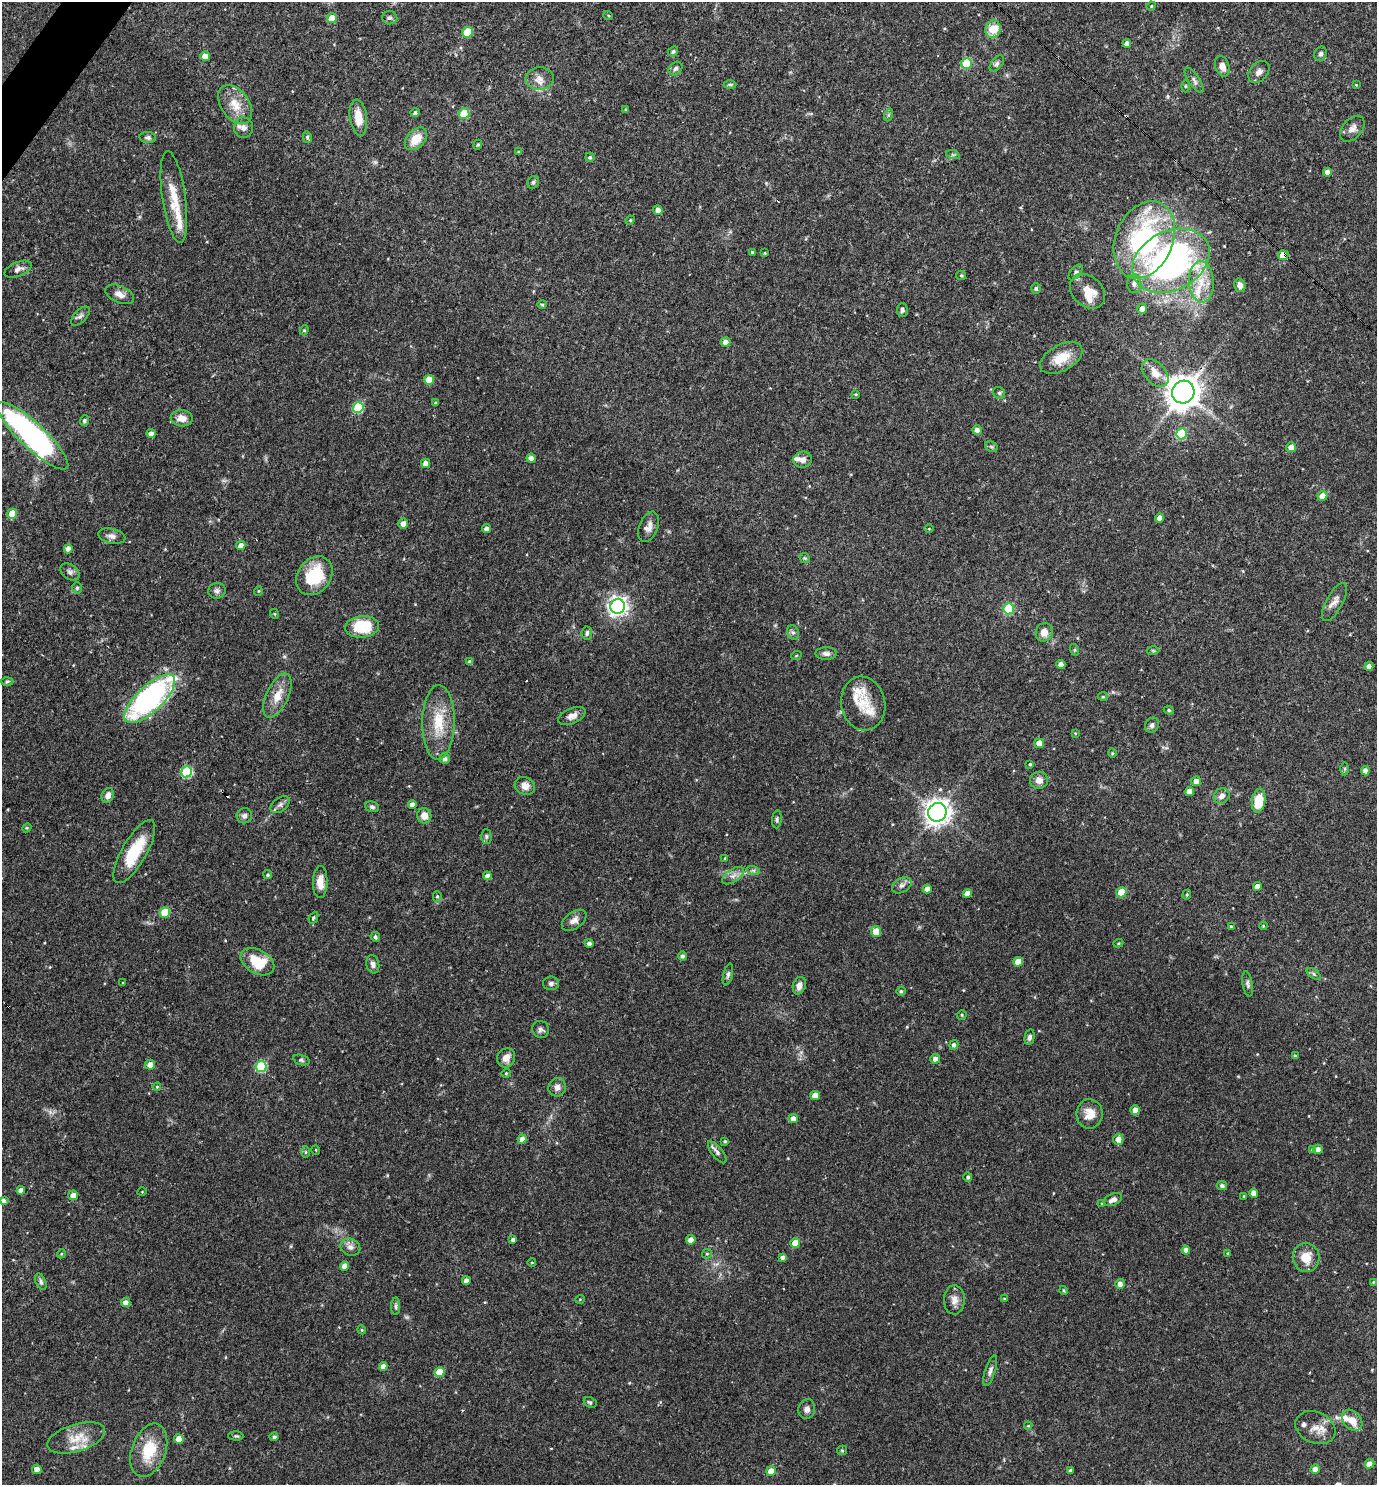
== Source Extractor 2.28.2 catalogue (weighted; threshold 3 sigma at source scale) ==
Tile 11 of 4 x 4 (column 3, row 3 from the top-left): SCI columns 2897-4271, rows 1484-2966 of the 5935 x 5931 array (HDU 1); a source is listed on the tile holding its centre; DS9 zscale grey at full resolution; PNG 1379 x 1487 px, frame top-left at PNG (2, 2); each listed source drawn as its Kron ellipse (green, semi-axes under 4 px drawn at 4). Shown black and unused: <1% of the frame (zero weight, under 3 of 4 exposures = <1% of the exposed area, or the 3 px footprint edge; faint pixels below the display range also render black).
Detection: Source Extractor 2.28.2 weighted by HDU 2 'WHT'; one run over the whole footprint, this tile lists its part. Background 0.055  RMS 0.0032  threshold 0.0145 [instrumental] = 3 sigma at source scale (4.5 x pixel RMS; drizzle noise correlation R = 1.50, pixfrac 1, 0.05/0.05 arcsec/px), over >= 5 px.
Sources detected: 270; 1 too faint to see at this stretch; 1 inside a brighter object's white glare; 3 cosmic-ray / hot-pixel residue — neither listed nor drawn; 11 inside a brighter listed object's ellipse — not listed separately; the other 254 listed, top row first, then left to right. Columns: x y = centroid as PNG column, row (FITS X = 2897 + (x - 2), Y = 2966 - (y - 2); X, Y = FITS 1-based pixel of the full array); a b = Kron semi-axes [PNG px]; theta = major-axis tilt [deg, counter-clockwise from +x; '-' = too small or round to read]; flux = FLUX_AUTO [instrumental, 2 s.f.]
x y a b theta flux
1151 6 5 4 - 0.36
608 15 5 3 - 0.33
332 18 5 5 - 5.2
390 18 7 6 - 0.83
993 29 9 7 75 7
468 32 5 5 - 11
1127 43 4 4 - 1.4
673 51 5 4 - 0.64
1321 54 7 6 - 0.86
205 56 5 4 - 2.4
967 63 5 5 - 16
997 64 9 5 53 0.84
1222 66 10 7 -70 2.4
676 68 8 6 44 0.88
1259 72 12 9 49 1.8
540 79 14 11 3 2.8
1194 80 15 5 -56 1.2
730 84 6 4 0 0.46
1356 85 3 3 - 0.27
1185 86 6 4 90 0.4
235 104 22 14 -54 5.6
626 110 4 3 - 0.41
415 113 4 4 - 0.68
464 114 5 5 - 12
888 115 6 4 71 0.56
358 118 18 8 -83 5.2
243 128 10 9 - 1.7
1352 129 15 9 49 2.2
148 137 8 5 -5 0.93
307 137 6 4 -77 0.49
416 139 13 8 46 5.9
478 145 5 4 - 0.39
519 152 4 3 - 0.49
953 155 7 4 -18 0.55
590 157 4 4 - 0.55
1328 172 4 4 - 1.8
533 182 6 5 - 0.71
174 197 46 11 -82 8.8
658 210 5 4 - 1.6
630 220 5 4 - 0.41
1144 240 40 28 67 57
752 252 4 4 - 0.58
765 253 3 3 - 0.31
1283 255 5 5 - 4
1171 261 41 29 27 110
18 269 14 7 23 1.5
1075 272 9 5 51 0.81
961 275 5 4 - 0.38
1201 282 21 12 -87 7.1
1134 284 9 7 -86 1.3
1240 285 7 5 -74 1.5
1036 289 5 5 - 0.73
1087 291 20 15 -43 6.1
120 294 15 8 -24 2.3
542 304 5 3 - 0.39
1142 309 5 5 - 2.1
902 310 7 5 88 0.74
80 316 12 6 46 1
304 330 5 4 - 0.43
725 342 5 5 - 2.1
1061 358 23 13 29 6.8
1155 373 16 10 -48 3.7
429 380 5 5 - 5.7
1183 392 11 11 - 500
999 393 6 5 - 0.62
856 394 4 3 - 0.3
435 403 4 3 - 0.4
358 407 5 5 - 19
182 418 11 8 -5 2.8
84 421 5 4 - 0.62
977 430 5 4 - 1.6
151 434 4 4 - 2
1182 434 5 5 - 17
33 436 47 12 -43 85
991 447 7 5 -30 0.56
1291 447 5 5 - 2.1
531 458 4 4 - 1.8
803 460 9 8 - 1.7
426 463 5 4 - 1.7
1322 496 5 4 - 2.7
12 514 5 5 - 7.6
1160 518 4 4 - 2.2
403 523 5 4 - 1.8
649 527 16 9 67 2.2
486 529 4 4 - 1.2
929 529 5 3 - 0.28
112 536 14 7 -11 1.6
241 546 5 4 - 2.4
68 549 4 4 - 2.1
805 558 5 4 - 0.38
70 572 10 7 -37 1.1
314 576 21 16 52 14
77 588 5 5 - 0.62
217 591 9 8 - 1.1
258 591 5 3 - 0.25
1334 602 21 8 61 2.3
618 606 7 7 - 160
1009 609 5 5 - 21
275 614 5 3 - 0.28
362 627 17 11 6 13
793 632 7 6 - 0.77
1044 632 9 8 - 2.9
587 633 6 5 - 0.86
1075 650 6 4 -73 0.38
1153 650 6 4 -1 0.37
826 653 10 6 -1 1.2
796 656 5 3 - 0.29
470 662 4 4 - 1.1
1061 664 4 4 - 2.2
1369 666 4 4 - 1.7
7 681 6 4 2 0.48
277 696 24 11 65 5
1103 697 5 3 - 0.33
150 699 33 13 43 65
863 703 27 22 -79 7.5
1169 710 5 4 - 0.47
572 716 14 7 24 2
438 722 37 16 89 11
1152 725 8 6 55 1
1075 733 4 3 - 0.28
1039 743 5 4 - 2.7
1112 753 4 3 - 0.28
445 759 5 5 - 1.2
1030 764 3 3 - 0.41
1345 769 6 4 90 0.42
1365 771 5 4 - 1.6
187 772 5 5 - 23
1039 780 9 8 - 2.1
1196 781 5 4 - 1.8
525 786 10 8 -25 2.5
1189 792 4 4 - 2.5
108 795 8 6 66 1.8
1222 796 8 7 - 1.8
1259 801 12 6 82 9.2
412 804 4 4 - 1.4
280 805 11 6 38 1.1
372 807 7 5 -19 0.76
937 812 9 9 - 280
244 816 8 7 - 1.3
424 816 8 7 - 2.6
777 819 9 5 85 0.66
27 828 4 4 - 0.34
486 837 7 5 -90 0.61
134 852 36 12 60 12
725 858 4 3 - 0.3
753 870 7 4 -17 0.72
268 875 4 4 - 0.45
487 876 4 4 - 1.4
733 876 12 6 33 1.7
320 882 16 7 89 3.8
902 885 10 7 30 1.4
1257 887 4 4 - 1.9
927 889 4 4 - 2.1
1121 892 5 5 - 9.4
967 893 4 4 - 2.1
1187 895 5 4 - 0.39
437 896 5 4 - 0.51
165 913 5 5 - 14
313 918 6 3 65 0.47
574 920 14 8 35 1.9
1231 926 4 3 - 0.28
1263 926 4 3 - 0.27
876 932 5 5 - 6.9
375 937 5 4 - 0.57
589 943 4 4 - 1
1118 943 5 4 - 0.37
682 956 4 4 - 0.8
257 962 18 12 -28 10
1018 962 5 5 - 5.4
373 964 9 6 -77 1.3
1314 974 8 4 -37 0.65
728 975 11 4 77 0.85
123 983 4 3 - 0.28
551 983 8 7 - 0.97
1248 984 13 5 -81 0.9
799 986 9 6 74 2
901 991 4 4 - 0.62
962 1015 5 4 - 0.42
541 1030 8 8 - 1.1
1030 1037 8 5 77 1.1
954 1045 5 4 - 0.84
1295 1056 4 3 - 0.59
506 1058 10 8 63 2.3
935 1059 5 4 - 1.8
301 1060 8 5 -16 0.64
150 1065 5 5 - 2.3
261 1067 5 5 - 22
506 1073 4 4 - 0.37
157 1087 4 3 - 0.32
557 1087 9 8 - 1.6
815 1095 5 4 - 3.4
1135 1110 5 4 - 2.2
1090 1114 15 13 89 4
793 1119 5 4 - 2
522 1139 4 4 - 2
1118 1139 5 5 - 2.4
725 1141 4 3 - 0.39
1318 1149 5 4 - 1.6
316 1150 5 3 - 0.25
1312 1150 4 4 - 0.33
306 1152 6 4 90 0.34
717 1152 13 5 -52 1.1
968 1177 5 4 - 0.66
1222 1185 5 4 - 0.86
21 1190 4 4 - 1.7
142 1192 4 3 - 0.23
1254 1193 4 4 - 2
73 1195 5 5 - 2.3
1244 1196 3 3 - 0.3
1113 1200 10 5 23 1.7
3 1201 4 4 - 1.5
1102 1203 3 3 - 0.33
513 1240 4 4 - 0.9
691 1240 4 4 - 2.4
795 1243 5 5 - 5.5
350 1247 10 8 -23 1.6
1186 1250 4 4 - 1.6
1228 1253 4 3 - 0.24
61 1254 4 3 - 0.32
707 1254 5 4 - 0.39
783 1257 4 4 - 1.1
1306 1257 14 13 - 5.3
532 1263 4 3 - 0.23
345 1266 4 4 - 2.5
466 1281 4 4 - 1.7
41 1282 9 5 -66 0.82
1373 1282 4 4 - 0.29
1120 1284 5 5 - 1.7
1063 1291 4 4 - 0.39
580 1299 5 3 - 0.25
1004 1299 3 3 - 0.35
954 1300 14 10 89 2.3
126 1303 5 4 - 1.9
396 1306 8 4 90 0.64
362 1330 4 3 - 0.28
383 1366 4 4 - 1.8
990 1371 16 5 72 1.3
440 1372 5 5 - 8.1
590 1402 7 5 -28 0.6
807 1409 10 8 77 1.4
1352 1420 12 8 -49 4
1028 1426 4 4 - 0.3
1315 1428 21 15 -24 4.2
236 1436 7 4 -1 0.53
274 1437 4 4 - 0.77
76 1438 30 13 17 6.5
179 1439 5 5 - 4.7
149 1450 28 17 70 11
842 1450 5 4 - 0.36
1370 1464 5 4 - 2.4
37 1469 4 4 - 2.4
1315 1469 5 4 - 1.6
1070 1470 4 3 - 0.54
771 1471 5 4 - 3.3
Overlapping masked pixels (flux is a lower limit): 1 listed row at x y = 1283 255
Isophote crosses this tile's border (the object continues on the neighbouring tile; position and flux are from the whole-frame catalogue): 1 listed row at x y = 3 1201